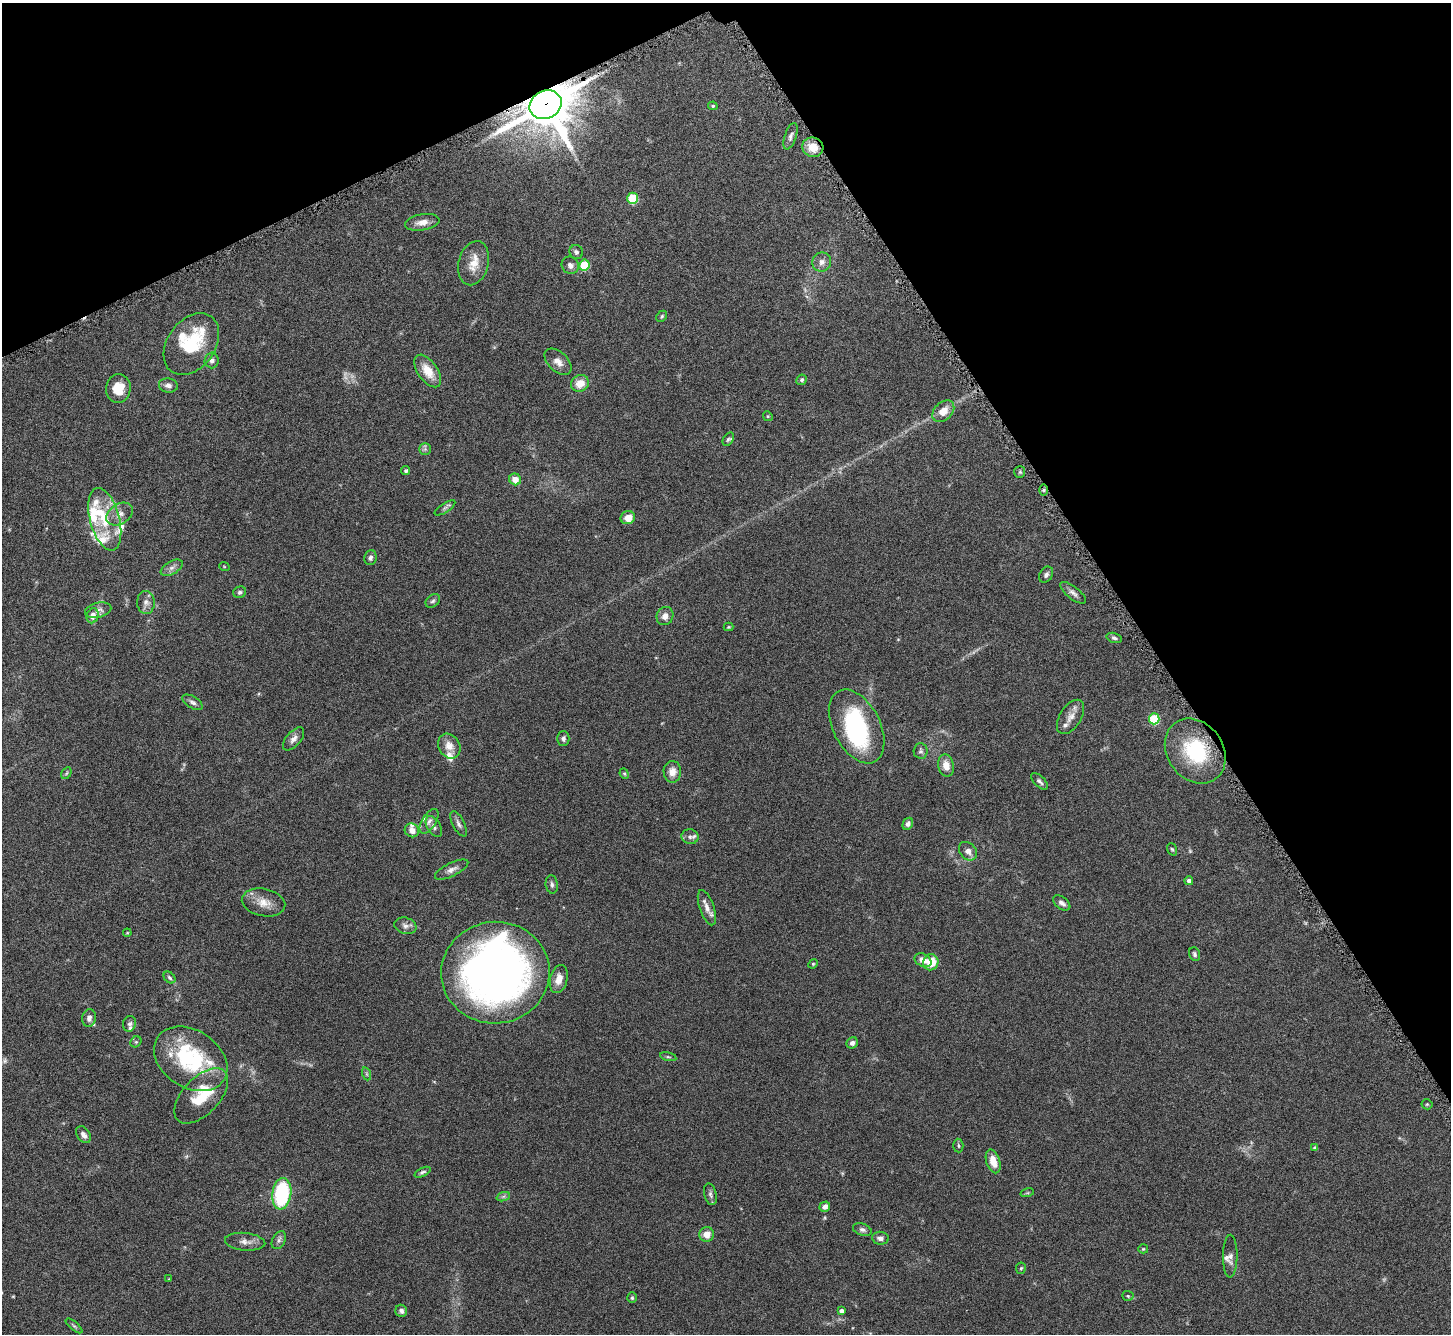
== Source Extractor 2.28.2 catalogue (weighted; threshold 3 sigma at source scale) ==
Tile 3 of 4 x 4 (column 3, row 1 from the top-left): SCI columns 2905-4353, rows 4166-5497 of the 5811 x 5803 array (HDU 1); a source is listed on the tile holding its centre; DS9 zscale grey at full resolution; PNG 1453 x 1336 px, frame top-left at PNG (2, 3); each listed source drawn as its Kron ellipse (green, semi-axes under 4 px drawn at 4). Shown black and unused: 27% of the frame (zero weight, under 4 of 8 exposures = <1% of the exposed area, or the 3 px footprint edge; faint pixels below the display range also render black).
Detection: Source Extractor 2.28.2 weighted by HDU 2 'WHT'; one run over the whole footprint, this tile lists its part. Background 0.0874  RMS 0.005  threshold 0.0206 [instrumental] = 3 sigma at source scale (4.09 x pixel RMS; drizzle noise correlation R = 1.36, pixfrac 0.8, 0.05/0.05 arcsec/px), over >= 5 px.
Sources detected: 140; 4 too faint to see at this stretch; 2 inside a brighter object's white glare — neither listed nor drawn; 19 inside a brighter listed object's ellipse — not listed separately; the other 115 listed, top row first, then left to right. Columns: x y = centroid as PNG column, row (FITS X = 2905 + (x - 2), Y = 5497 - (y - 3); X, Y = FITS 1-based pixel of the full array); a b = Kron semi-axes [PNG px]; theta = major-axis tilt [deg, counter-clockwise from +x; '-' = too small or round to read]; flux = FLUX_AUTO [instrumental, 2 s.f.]
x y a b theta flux
546 105 16 14 25 2300
713 106 5 4 - 0.71
790 136 14 6 71 1.6
813 147 11 9 -16 6.9
633 198 5 5 - 25
422 222 17 8 9 4
576 252 7 6 - 1.2
822 262 9 9 - 2.4
474 263 22 15 76 7.6
570 265 9 8 - 2.1
584 265 5 5 - 21
662 316 6 4 47 0.73
191 344 34 24 54 25
212 360 8 7 - 2
558 362 16 9 -44 3.7
428 371 18 10 -55 7.9
802 380 5 5 - 0.95
580 383 9 8 - 6.2
168 385 9 7 -10 2
118 388 14 12 85 8.9
943 411 13 8 45 5.7
768 416 5 4 - 0.6
728 439 7 5 58 0.87
425 449 6 6 - 0.97
406 471 4 4 - 0.9
1020 472 6 5 - 0.75
515 479 6 5 - 4.3
1044 490 6 4 89 0.69
445 508 12 4 33 1.1
120 514 14 10 32 3.9
628 518 7 6 - 5.1
105 519 32 14 -75 15
370 557 7 6 - 1.4
224 566 5 3 - 0.35
172 568 12 6 29 2
1046 575 8 6 57 1.5
240 592 7 5 24 1.1
1073 593 15 6 -38 2.1
433 601 8 6 42 1
146 602 11 9 -89 2.6
98 610 13 7 14 2.2
93 616 7 6 - 2.5
665 616 9 8 - 2.8
728 627 5 4 - 0.49
1114 638 8 4 -17 1.1
192 702 11 6 -31 1.5
1071 717 19 10 57 4.3
1154 719 5 5 - 27
857 726 40 23 -62 51
563 738 7 6 - 1.4
294 739 14 7 49 2.4
449 746 13 10 -58 4.6
920 751 7 7 - 1.1
1195 751 35 28 -54 31
946 766 11 7 -77 5.1
672 772 11 8 -89 4
66 773 6 4 59 0.7
624 774 5 4 - 0.53
1039 781 10 5 -45 1.4
429 821 14 7 57 2.4
459 824 14 6 -62 2
908 824 6 5 - 1.4
434 827 11 6 -59 1.7
412 830 7 6 - 3.1
690 837 8 7 - 1.4
1172 849 6 4 -70 0.66
968 851 10 8 -47 2.7
452 869 18 6 26 2.5
1189 881 4 4 - 1.7
552 884 9 6 -83 1.2
264 902 22 13 -12 6.1
1062 903 10 6 -37 1.8
707 908 18 7 -71 3.5
405 926 11 8 -18 2.2
127 933 4 3 - 0.37
1195 954 7 5 -69 1.1
923 960 9 6 -27 3.1
931 962 8 7 - 8.9
813 964 5 4 - 0.53
495 973 54 51 6 300
170 978 7 5 -45 0.85
559 979 14 8 76 4.5
89 1018 9 7 82 2.1
129 1024 8 6 74 1.3
136 1042 6 5 - 0.7
852 1043 6 5 - 1.7
668 1057 8 3 -13 0.74
191 1059 40 28 -33 42
367 1074 6 4 -71 0.75
201 1096 34 18 47 19
1427 1104 5 5 - 0.57
83 1135 9 6 -55 2.1
958 1146 7 5 -87 0.81
1315 1148 4 4 - 0.92
993 1161 12 6 -71 5.6
423 1172 8 4 27 0.96
1027 1193 7 4 17 0.59
282 1194 16 9 82 39
710 1194 11 6 -77 1.4
503 1197 7 4 19 0.89
825 1207 5 5 - 2.2
862 1230 9 6 -20 1.5
707 1234 7 7 - 4.4
880 1238 8 6 -7 2
279 1240 9 6 61 1.5
245 1242 20 8 -6 3.3
1143 1249 5 4 - 0.53
1230 1256 21 7 89 2.6
1021 1268 5 5 - 0.66
169 1279 3 3 - 0.32
1128 1296 6 5 - 0.66
632 1298 5 4 - 0.71
401 1311 6 6 - 1.6
841 1311 4 4 - 1.8
74 1326 10 4 -40 0.86
Overlapping masked pixels (flux is a lower limit): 2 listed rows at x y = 546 105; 813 147